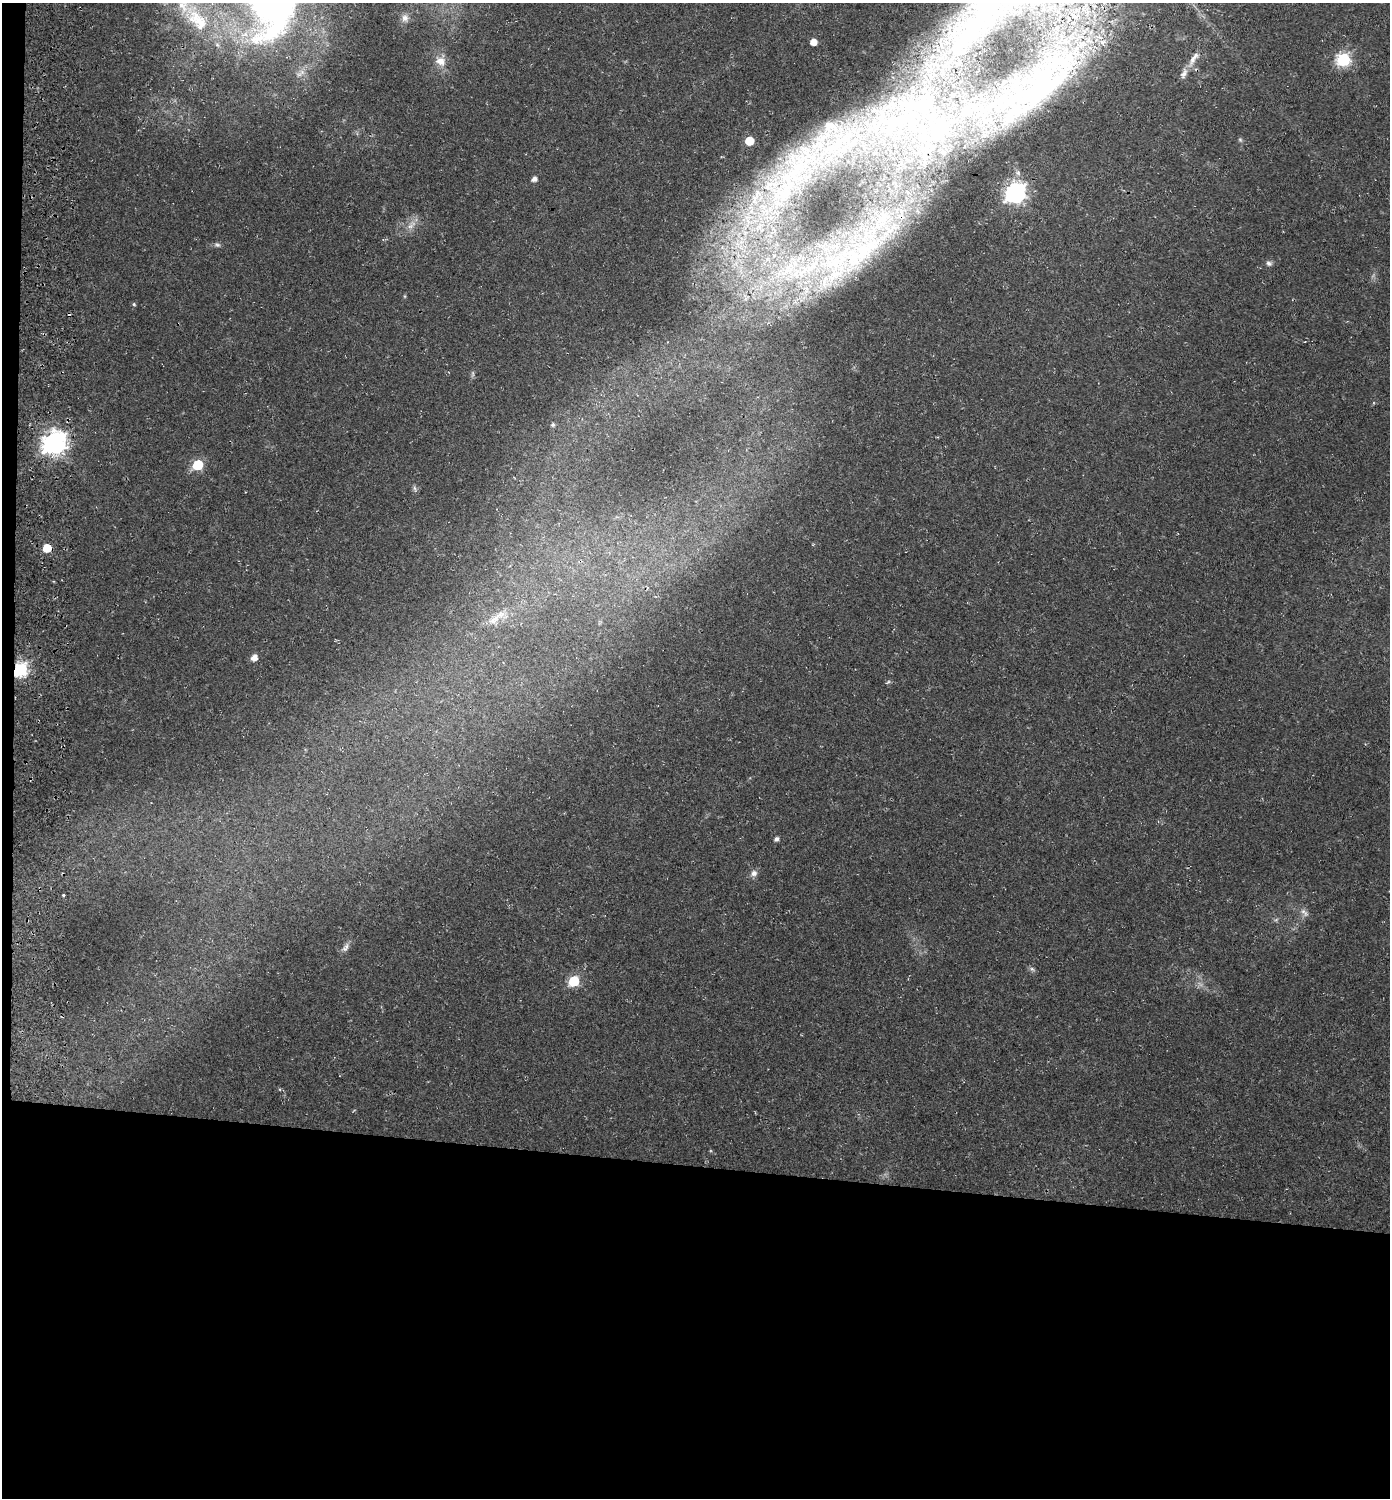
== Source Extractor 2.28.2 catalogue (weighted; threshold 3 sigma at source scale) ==
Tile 7 of 3 x 3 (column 1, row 3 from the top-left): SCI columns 342-1729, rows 7-1502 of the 4851 x 4504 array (HDU 1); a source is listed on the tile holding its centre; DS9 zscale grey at full resolution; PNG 1392 x 1500 px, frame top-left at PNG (2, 3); no overlay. Shown black and unused: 23% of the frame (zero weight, under 3 of 4 exposures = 5% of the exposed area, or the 3 px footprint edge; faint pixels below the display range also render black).
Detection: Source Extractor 2.28.2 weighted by HDU 2 'WHT'; one run over the whole footprint, this tile lists its part. Background 0.0178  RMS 0.0032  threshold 0.0146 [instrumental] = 3 sigma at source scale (4.5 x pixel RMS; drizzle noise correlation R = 1.50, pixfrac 1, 0.0396/0.0396 arcsec/px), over >= 5 px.
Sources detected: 66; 2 too faint to see at this stretch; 1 inside a brighter object's white glare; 2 cosmic-ray / hot-pixel residue — not listed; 18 inside a brighter listed object's ellipse — not listed separately; the other 43 listed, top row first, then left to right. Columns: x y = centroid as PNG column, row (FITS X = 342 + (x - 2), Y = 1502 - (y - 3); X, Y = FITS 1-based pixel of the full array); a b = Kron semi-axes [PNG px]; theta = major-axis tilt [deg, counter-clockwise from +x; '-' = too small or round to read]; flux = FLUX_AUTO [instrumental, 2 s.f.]
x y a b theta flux
1086 9 29 16 -79 16
983 16 62 22 48 39
405 18 11 9 -71 2
197 19 53 23 -53 26
813 42 5 5 - 3.4
1193 59 25 7 58 3.3
1343 59 7 6 - 58
440 61 15 12 -29 3.6
1035 92 141 45 27 88
932 96 4 4 - 0.76
907 117 35 29 -48 29
1240 140 6 5 - 0.54
749 141 6 5 - 11
799 165 60 43 56 42
534 179 5 5 - 1.6
1015 193 9 8 - 160
901 217 8 6 -45 1.2
747 220 41 20 82 28
411 225 17 7 47 2.7
217 245 9 6 -18 0.84
868 248 44 19 35 19
1269 263 8 6 -30 1
735 264 15 9 39 4
804 270 15 6 60 3.1
786 271 35 13 49 12
746 298 8 7 - 1.3
134 304 5 4 - 0.4
553 425 5 5 - 0.56
55 443 9 8 - 240
198 465 6 6 - 21
415 488 9 3 -69 0.56
47 548 6 5 - 8.6
494 619 30 8 43 4.6
254 658 6 5 - 2.6
21 669 7 6 - 66
888 682 8 4 36 0.48
776 839 5 5 - 0.99
754 873 10 8 24 1.5
63 895 3 2 - 0.59
1304 912 15 7 -47 1.5
346 947 14 7 57 1.6
1032 969 8 5 -32 0.77
574 981 6 6 - 23
Overlapping masked pixels (flux is a lower limit): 5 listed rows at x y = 1086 9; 1035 92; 901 217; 747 220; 21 669
Isophote crosses this tile's border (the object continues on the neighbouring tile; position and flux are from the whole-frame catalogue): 4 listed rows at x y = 1086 9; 983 16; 197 19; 1035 92